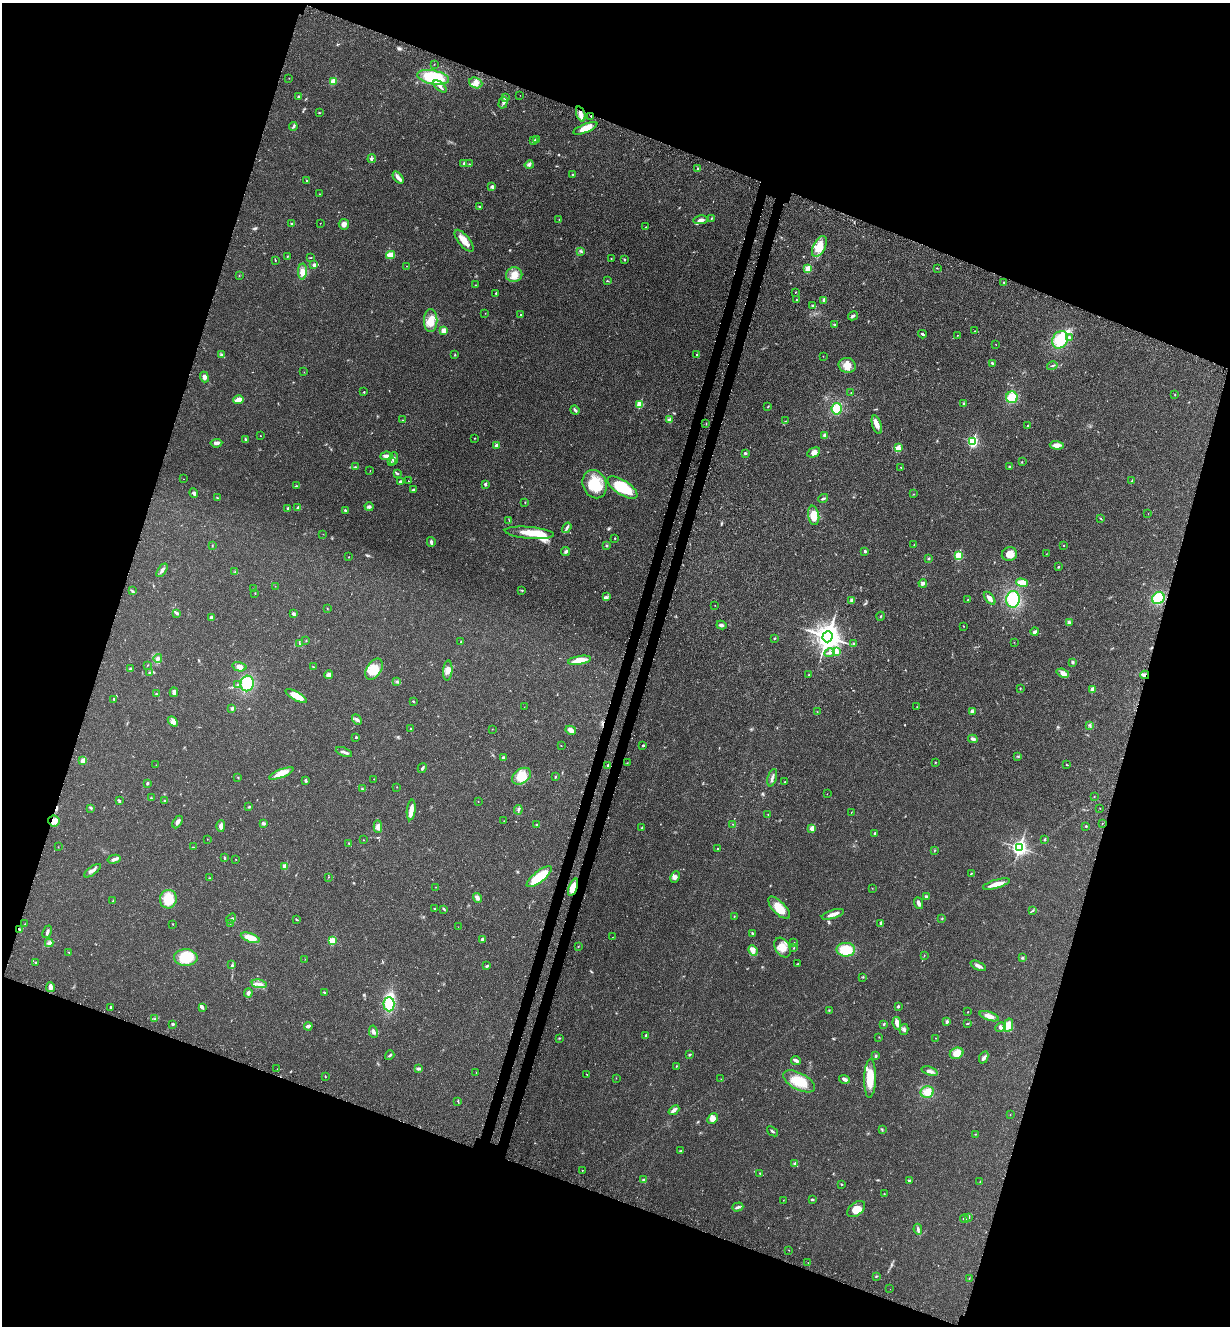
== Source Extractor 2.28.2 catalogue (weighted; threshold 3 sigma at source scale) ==
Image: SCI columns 221-5131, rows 100-5393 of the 5480 x 5490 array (HDU 1 of 3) = the unmasked area's bounding box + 8 px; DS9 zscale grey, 4 x 4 block average (1 PNG px = mean of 4 x 4 image px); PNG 1232 x 1328 px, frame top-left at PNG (2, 3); each listed source drawn as its Kron ellipse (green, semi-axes under 4 px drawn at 4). Shown black and unused: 39% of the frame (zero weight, under 3 of 4 exposures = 8% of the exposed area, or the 3 px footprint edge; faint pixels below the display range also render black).
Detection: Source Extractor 2.28.2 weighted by HDU 2 'WHT'. Background 0.022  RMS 0.0035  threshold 0.0156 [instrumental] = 3 sigma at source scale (4.5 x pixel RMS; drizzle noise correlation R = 1.50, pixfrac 1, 0.05/0.05 arcsec/px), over >= 5 px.
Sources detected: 451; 3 too faint to see at this stretch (4 x 4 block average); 4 inside a brighter object's white glare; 5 cosmic-ray / hot-pixel residue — neither listed nor drawn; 5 coinciding with a brighter row at this scale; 19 inside a brighter listed object's ellipse — not listed separately; the other 415 listed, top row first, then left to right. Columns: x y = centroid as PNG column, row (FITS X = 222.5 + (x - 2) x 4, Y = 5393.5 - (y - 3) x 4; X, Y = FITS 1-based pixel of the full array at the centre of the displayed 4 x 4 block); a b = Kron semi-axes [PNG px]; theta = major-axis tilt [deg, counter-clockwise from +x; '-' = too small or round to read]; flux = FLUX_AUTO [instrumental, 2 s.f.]
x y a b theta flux
434 64 2 2 - 0.7
433 77 16 7 -11 110
289 78 2 2 - 0.78
333 81 4 3 - 14
476 83 7 5 -21 11
440 86 8 3 -42 6.7
520 95 2 2 - 0.37
298 97 4 2 - 2
505 97 2 2 - 0.84
503 103 6 2 74 4
319 113 3 2 - 1.2
581 114 8 3 -70 9.2
591 116 2 2 - 2.5
293 126 4 2 - 2.9
585 128 13 4 22 22
536 139 2 2 - 1
534 141 2 2 - 1.5
372 159 4 3 - 3.2
464 163 2 2 - 9.5
469 164 2 2 - 0.98
529 165 4 3 - 5.9
698 169 2 2 - 2.1
572 174 3 2 - 1.2
398 178 7 2 -50 12
307 181 2 2 - 1.3
492 187 4 3 - 3.5
320 194 2 2 - 0.69
479 206 2 2 - 1.2
711 218 3 2 - 1.1
559 219 2 2 - 0.5
701 220 7 3 9 8.5
320 223 2 2 - 0.49
292 224 3 2 - 1.4
344 224 5 5 - 9.4
646 227 2 2 - 0.78
464 241 13 5 -51 22
819 246 11 6 63 35
581 251 2 2 - 1.1
391 255 4 2 - 27
287 256 2 2 - 0.83
310 258 3 2 - 1
611 258 2 2 - 0.56
624 259 3 2 - 1.8
275 260 2 2 - 1.5
314 265 2 2 - 6.7
407 266 2 2 - 0.77
937 268 2 2 - 1
808 269 2 2 - 60
302 272 8 4 87 13
514 275 8 7 - 19
239 276 2 2 - 0.46
607 281 2 2 - 1.1
1004 282 2 2 - 0.94
475 285 2 2 - 0.82
795 292 2 2 - 0.76
496 293 2 2 - 2.1
796 300 2 2 - 0.79
824 300 3 2 - 3.5
812 305 2 2 - 1.6
485 313 2 2 - 0.46
520 315 2 2 - 1.1
853 316 5 3 - 3.7
431 320 11 6 90 23
835 325 3 3 - 2.4
444 330 2 2 - 20
975 331 2 2 - 0.67
922 334 4 2 - 2.5
957 335 2 2 - 0.48
1069 337 3 2 - 2.3
1060 340 9 7 59 58
996 345 2 2 - 0.46
222 355 3 2 - 2.4
455 355 3 2 - 1.3
697 355 2 2 - 1.7
823 356 2 2 - 0.6
992 363 4 2 - 3.1
847 365 8 7 - 19
1052 366 5 2 - 2.4
304 372 2 2 - 0.41
204 377 5 4 - 6.5
364 392 2 2 - 1.2
851 393 2 2 - 0.72
1175 395 2 2 - 0.72
1012 397 6 6 - 35
238 400 5 3 - 20
640 404 2 2 - 62
964 404 2 2 - 1.5
768 406 3 2 - 1.4
837 409 6 5 - 33
575 410 5 2 - 3.2
403 420 2 2 - 0.56
669 420 4 3 - 5.6
786 421 2 2 - 0.77
706 424 2 2 - 0.93
877 425 9 4 -72 13
1028 425 2 2 - 1.1
825 435 3 3 - 5.5
260 436 2 2 - 0.69
475 438 2 2 - 0.81
245 440 4 2 - 2.8
973 441 3 2 - 260
216 443 6 3 6 6
496 445 2 2 - 16
1057 445 7 3 -2 13
898 448 2 2 - 32
745 453 3 2 - 2.9
814 453 7 4 28 10
386 456 6 4 5 6.6
394 458 6 3 84 4.6
391 462 2 2 - 0.96
1022 462 2 2 - 0.95
1010 466 3 2 - 1.8
356 467 3 2 - 1.8
901 467 2 2 - 1.4
370 471 2 2 - 0.46
397 474 2 2 - 1.2
183 479 2 2 - 0.53
408 481 2 2 - 0.54
1132 481 3 2 - 0.91
401 482 4 2 - 4.8
485 484 2 2 - 10
595 484 14 11 -68 56
296 486 2 2 - 1.1
622 488 17 7 -33 82
414 489 3 2 - 2.1
194 493 5 3 - 4.8
914 494 2 2 - 1
217 497 3 2 - 0.7
823 498 5 2 - 3.5
525 502 2 2 - 0.95
369 507 4 3 - 4
298 508 2 2 - 16
288 509 3 2 - 3.2
345 510 3 2 - 3
1148 513 2 2 - 0.38
814 515 10 5 -80 23
1101 518 4 2 - 1.4
509 520 2 2 - 0.82
567 528 6 2 57 3.9
529 533 25 6 -5 36
323 534 2 2 - 0.34
615 538 2 2 - 1.7
431 542 5 3 - 4.7
212 545 2 2 - 0.88
914 545 2 2 - 0.54
1063 545 2 2 - 1.1
606 546 2 2 - 2.6
865 551 2 2 - 7.6
566 552 4 3 - 3.7
1009 554 7 6 - 18
1046 554 2 2 - 0.51
958 556 2 2 - 90
349 557 2 2 - 1
929 558 3 2 - 1.9
1058 567 2 2 - 1.9
162 570 7 2 55 5.8
235 571 2 2 - 0.69
923 583 4 3 - 5.2
1022 583 6 4 -19 18
275 586 2 2 - 0.32
254 588 3 2 - 1.4
522 590 2 2 - 1.7
132 591 4 2 - 2.6
255 593 2 2 - 1
606 597 3 3 - 3.3
989 598 7 3 -51 11
1158 598 6 5 - 60
968 599 2 2 - 0.82
1013 599 8 6 86 75
852 600 4 3 - 6.4
715 605 2 2 - 0.49
327 608 2 2 - 0.65
177 613 4 2 - 2.7
293 614 4 3 - 2.8
880 616 4 2 - 1.2
212 618 3 3 - 5
1069 623 4 3 - 5.7
721 625 5 3 - 4.3
963 626 2 2 - 0.69
1035 632 4 3 - 3.7
827 637 5 5 - 1800
774 638 3 2 - 1.5
306 640 2 2 - 0.65
461 642 2 2 - 1.5
1014 642 2 2 - 0.56
854 643 3 2 - 1.4
300 644 4 2 - 1.9
836 652 3 3 - 9
830 653 5 2 - 4
158 658 4 3 - 3.6
580 660 12 3 9 28
1072 662 2 2 - 4.3
147 665 2 2 - 0.87
239 667 7 4 -13 8.3
313 667 3 2 - 1.5
130 669 2 2 - 2.1
374 669 11 7 57 46
448 670 10 4 86 11
150 673 3 2 - 1.7
1063 673 6 4 -20 9.3
328 675 4 4 - 7.2
809 675 2 2 - 1.3
1145 675 4 3 - 5.3
397 682 2 2 - 1.2
247 683 8 6 76 54
238 684 2 2 - 1.6
1020 688 2 2 - 0.96
1092 689 2 2 - 29
174 692 5 3 - 7.1
156 694 3 2 - 2.5
296 696 12 4 -29 32
114 699 3 2 - 2.4
413 701 2 2 - 1.1
524 707 2 2 - 0.49
917 707 2 2 - 0.62
232 708 2 2 - 12
972 711 4 3 - 2.7
817 712 2 2 - 0.56
357 720 6 3 -47 5.2
173 721 6 3 -48 6.2
1089 725 2 2 - 1.1
411 728 2 2 - 0.95
492 729 2 2 - 0.59
571 730 5 3 - 11
356 737 2 2 - 2.2
973 739 5 3 - 4
561 746 2 2 - 0.78
643 746 2 2 - 4
344 752 8 2 -20 5.6
1018 756 3 2 - 1.9
503 757 2 2 - 3.2
83 761 2 2 - 36
935 762 2 2 - 1.2
627 763 2 2 - 0.79
156 765 2 2 - 0.69
608 765 3 2 - 1.8
1066 765 2 2 - 0.92
422 768 5 2 - 3.6
281 773 13 4 21 25
521 776 10 7 35 39
238 777 2 2 - 0.98
555 777 2 2 - 1.5
772 778 9 2 74 5.4
374 779 2 2 - 0.65
305 781 3 2 - 3.4
785 782 2 2 - 0.72
147 783 3 3 - 2.2
397 787 2 2 - 0.73
362 789 2 2 - 1.4
827 794 2 2 - 0.4
1094 797 2 2 - 0.75
151 798 2 2 - 1.2
119 801 4 3 - 2.5
165 801 3 2 - 2
478 801 2 2 - 0.55
249 807 3 2 - 1.6
91 808 2 2 - 1.4
1100 808 2 2 - 0.51
411 810 10 4 83 14
518 810 5 2 - 3.1
851 812 2 2 - 0.69
768 814 2 2 - 0.59
54 821 5 5 - 10
504 821 2 2 - 0.56
178 822 7 3 58 5.6
263 823 4 2 - 4
733 824 2 2 - 0.94
1102 824 2 2 - 0.69
536 825 2 2 - 0.99
221 826 6 3 90 12
1086 826 2 2 - 1.5
378 827 6 4 -87 9.6
642 828 3 2 - 1.2
812 828 2 2 - 34
875 833 3 2 - 2.8
207 839 2 2 - 0.51
1045 839 2 2 - 4.3
363 840 2 2 - 1
349 844 4 2 - 2
58 847 2 2 - 0.68
194 847 2 2 - 1.2
1019 847 4 3 - 520
718 849 2 2 - 1.5
934 851 3 2 - 1.1
224 858 2 2 - 2.3
114 859 6 3 15 5.7
236 859 2 2 - 0.85
285 866 2 2 - 42
92 871 10 3 36 7.7
971 874 2 2 - 0.96
328 877 2 2 - 0.69
539 877 15 5 38 80
675 877 6 4 64 6.7
210 878 3 2 - 1.6
996 884 14 3 16 20
436 887 2 2 - 0.49
573 887 9 4 69 21
872 888 2 2 - 0.43
926 896 2 2 - 3
477 898 5 3 - 7.3
168 899 9 8 - 48
113 901 3 2 - 0.87
919 903 6 3 -68 6.3
434 908 3 2 - 1.3
779 908 14 6 -46 34
444 909 4 2 - 2.3
1033 910 2 2 - 1.5
833 914 11 2 17 15
734 916 3 2 - 0.96
231 918 5 2 - 3
296 919 4 2 - 1.2
942 919 2 2 - 0.89
230 923 3 2 - 1.3
881 923 2 2 - 11
25 924 2 2 - 0.54
173 924 2 2 - 0.9
458 927 2 2 - 0.38
19 929 3 2 - 2.9
47 932 6 2 66 4.6
752 933 3 2 - 1.7
612 937 2 2 - 0.32
250 938 10 4 -19 30
482 939 3 2 - 4.3
332 941 2 2 - 82
49 943 4 3 - 4.4
794 943 2 2 - 1
578 947 2 2 - 0.6
783 947 10 7 -58 21
794 948 2 2 - 1.3
753 950 5 2 - 4.5
846 950 9 7 -1 57
69 952 2 2 - 1.6
924 955 2 2 - 0.7
186 958 11 8 -1 64
1022 958 2 2 - 2.2
305 959 2 2 - 0.53
36 963 2 2 - 0.73
797 964 2 2 - 1.3
232 965 2 2 - 1.8
487 966 4 2 - 2.8
978 966 8 3 -24 6.7
863 977 2 2 - 0.99
259 984 7 2 -9 6.5
50 987 5 3 - 7.9
324 992 3 2 - 1.6
248 993 4 3 - 4.6
389 1004 7 5 -88 55
898 1006 3 2 - 2.9
110 1007 3 2 - 1.9
202 1008 3 2 - 2.5
829 1010 3 2 - 1.3
968 1012 2 2 - 0.85
989 1016 10 4 -19 15
155 1019 2 2 - 1.6
947 1022 2 2 - 14
897 1023 6 3 -81 13
967 1023 4 2 - 1.4
173 1024 3 2 - 2.7
884 1024 3 2 - 1.6
1008 1025 7 4 78 23
308 1026 4 3 - 6.3
1001 1027 5 4 - 7.2
904 1030 5 3 - 4.6
373 1032 6 3 -79 5.5
646 1035 3 2 - 2.2
879 1037 2 2 - 0.78
559 1038 2 2 - 1.4
935 1038 2 2 - 0.77
957 1053 7 5 23 22
390 1055 5 2 - 2.8
689 1055 3 2 - 1.7
876 1056 2 2 - 3.5
984 1057 6 3 66 5.2
796 1060 5 3 - 5.6
676 1066 2 2 - 1.3
277 1069 2 2 - 0.43
418 1069 3 2 - 3.2
930 1071 8 3 -19 8.6
476 1072 2 2 - 0.71
587 1074 2 2 - 0.63
325 1077 2 2 - 0.84
616 1078 2 2 - 0.58
870 1078 19 6 88 39
721 1079 2 2 - 0.51
844 1079 5 3 - 5.1
799 1081 17 8 -28 44
927 1092 6 5 - 20
458 1101 4 2 - 1.4
674 1110 6 2 41 10
1010 1115 2 2 - 0.87
713 1119 6 4 48 13
882 1130 3 2 - 1.5
772 1131 6 2 -39 2.8
975 1134 2 2 - 1
681 1151 3 2 - 2.6
795 1163 2 2 - 3.8
582 1170 2 2 - 1.2
759 1173 2 2 - 1
643 1179 3 2 - 1.6
909 1181 3 2 - 2.5
980 1182 2 2 - 1
841 1184 2 2 - 1.4
884 1194 2 2 - 1.1
812 1199 3 2 - 2.6
783 1200 2 2 - 0.53
738 1207 6 2 18 4.1
856 1209 10 6 38 23
969 1217 2 2 - 0.91
965 1219 4 2 - 2.5
918 1229 5 2 - 3.8
789 1250 2 2 - 0.7
808 1263 2 2 - 0.58
876 1276 3 2 - 1.4
969 1279 2 2 - 0.7
890 1289 2 2 - 0.35
Overlapping masked pixels (flux is a lower limit): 5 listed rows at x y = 591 116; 1145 675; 54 821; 573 887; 19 929
Diffuse or blended objects may show on this block-average render without a row.